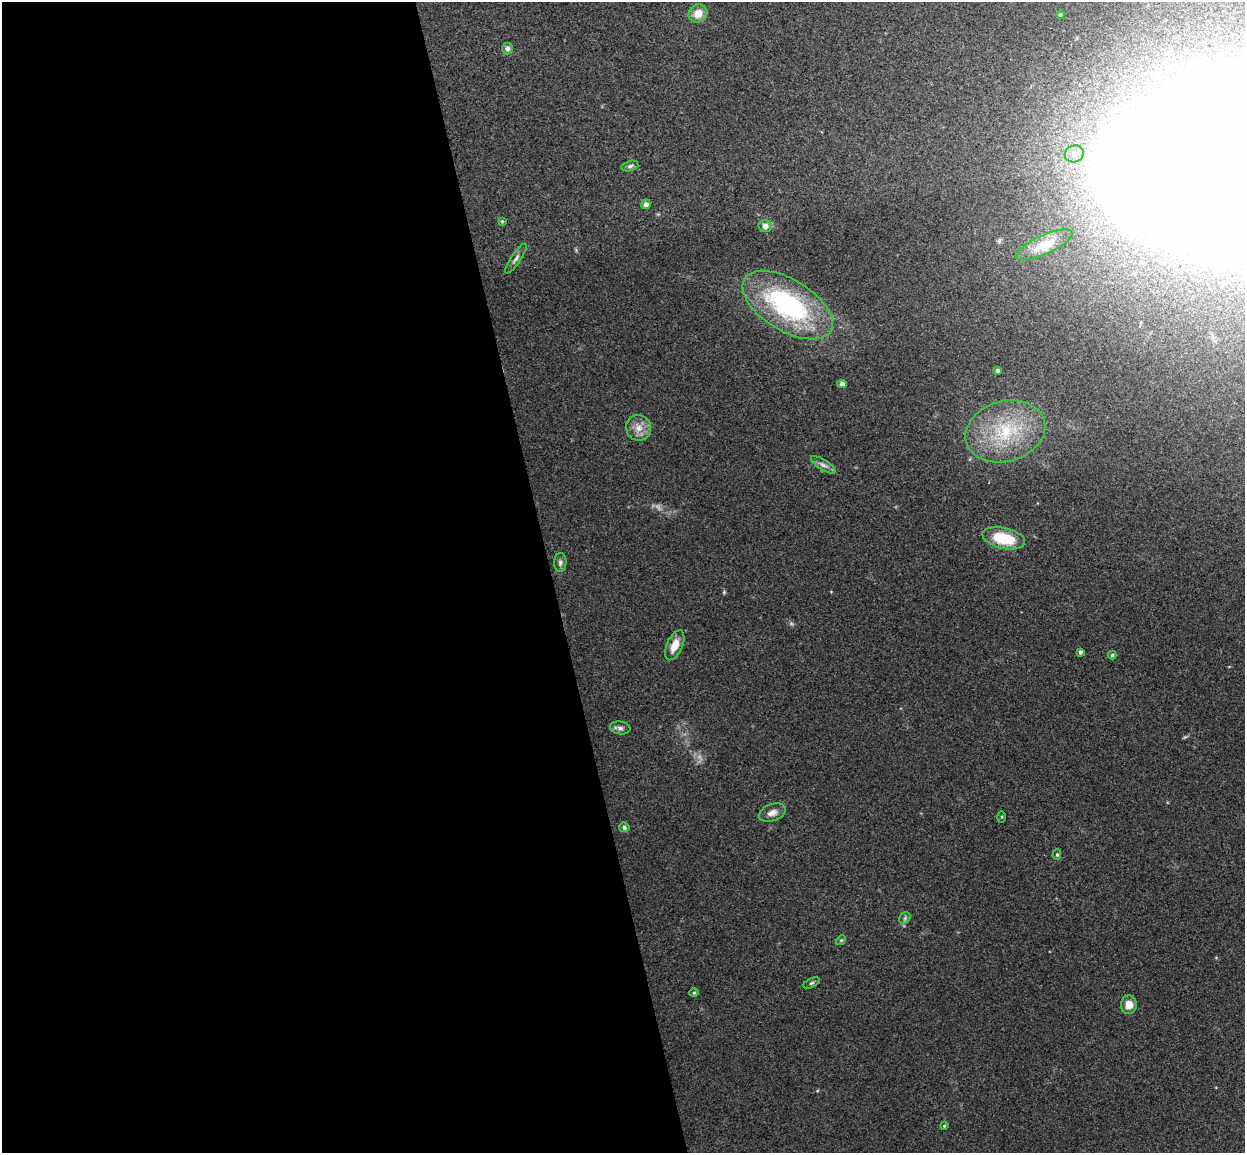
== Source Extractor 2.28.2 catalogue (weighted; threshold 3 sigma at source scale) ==
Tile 9 of 4 x 4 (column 1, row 3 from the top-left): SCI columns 57-1299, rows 1305-2455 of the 5086 x 5028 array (HDU 1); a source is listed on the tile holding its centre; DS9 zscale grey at full resolution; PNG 1247 x 1155 px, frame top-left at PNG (2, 2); each listed source drawn as its Kron ellipse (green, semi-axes under 4 px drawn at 4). Shown black and unused: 44% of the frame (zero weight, under 3 of 4 exposures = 5% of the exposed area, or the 3 px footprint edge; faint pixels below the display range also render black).
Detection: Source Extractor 2.28.2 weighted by HDU 2 'WHT'; one run over the whole footprint, this tile lists its part. Background 0.0743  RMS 0.0078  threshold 0.035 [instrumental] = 3 sigma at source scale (4.5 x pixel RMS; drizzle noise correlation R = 1.50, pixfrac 1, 0.05/0.05 arcsec/px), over >= 5 px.
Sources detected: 33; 1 too faint to see at this stretch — neither listed nor drawn; the other 32 listed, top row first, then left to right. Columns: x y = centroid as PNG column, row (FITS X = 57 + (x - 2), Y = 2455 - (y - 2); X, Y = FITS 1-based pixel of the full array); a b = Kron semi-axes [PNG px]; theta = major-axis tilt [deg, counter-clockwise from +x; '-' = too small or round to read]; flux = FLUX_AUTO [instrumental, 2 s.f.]
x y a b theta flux
698 13 10 8 33 9.7
1060 15 4 4 - 1.2
507 49 6 5 - 2.7
1074 154 9 8 - 5.6
630 166 8 5 16 1.7
646 204 5 4 - 3.9
502 221 4 3 - 0.82
765 226 6 6 - 5
1044 245 31 9 25 13
516 258 18 5 56 2.9
788 305 50 25 -31 120
998 370 3 3 - 1.6
842 384 4 4 - 3.2
639 428 13 12 - 8.1
1005 431 41 30 16 63
823 465 14 5 -32 3.6
1004 538 22 10 -12 31
560 562 9 6 87 2.6
675 645 16 8 66 9.9
1080 652 4 3 - 1.9
1112 655 4 4 - 1.4
620 728 10 6 -8 2.7
772 813 14 8 20 5
1002 817 5 3 - 0.78
624 827 5 5 - 1.9
1057 855 5 4 - 1.1
905 918 6 5 - 1.4
841 940 5 4 - 0.99
811 983 9 4 27 1.4
694 993 4 4 - 0.95
1129 1005 9 8 - 7.3
944 1126 4 3 - 0.76